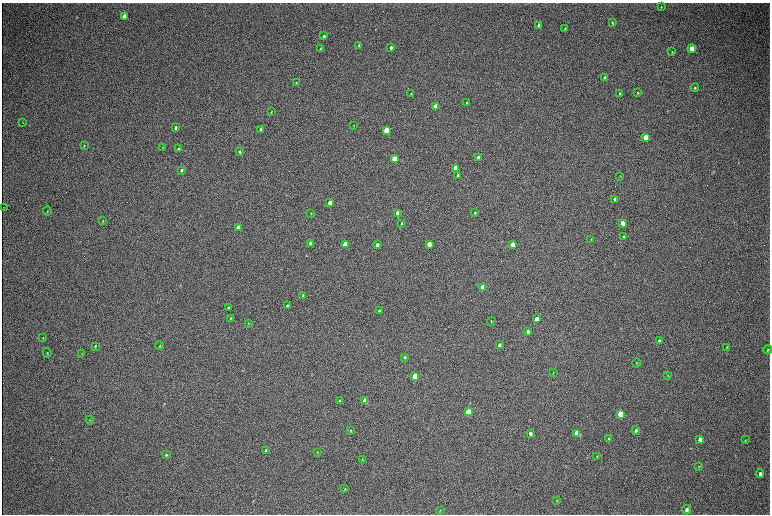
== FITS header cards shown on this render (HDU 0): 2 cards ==
NAXIS1  =                 1536 / length of data axis 1
NAXIS2  =                 1024 / length of data axis 2

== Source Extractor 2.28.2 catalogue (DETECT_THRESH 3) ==
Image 1536 x 1024 px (HDU 0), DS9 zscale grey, zoomed out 1/2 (1 PNG px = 2 x 2 image px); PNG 772 x 516 px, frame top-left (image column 1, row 1023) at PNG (2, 3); each listed source drawn as its Kron ellipse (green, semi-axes under 4 px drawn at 4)
Background 306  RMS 23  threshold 68.2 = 3 sigma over >= 5 px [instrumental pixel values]
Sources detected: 103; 2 cannot appear on this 1/2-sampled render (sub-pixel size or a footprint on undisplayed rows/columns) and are neither listed nor drawn; the other 101 listed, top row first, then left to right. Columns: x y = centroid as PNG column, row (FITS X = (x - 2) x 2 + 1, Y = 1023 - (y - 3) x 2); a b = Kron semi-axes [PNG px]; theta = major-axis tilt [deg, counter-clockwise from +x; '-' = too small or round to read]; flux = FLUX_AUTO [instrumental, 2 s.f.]
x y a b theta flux
661 7 3 2 - 2800
124 16 4 3 - 48000
612 23 3 3 - 4600
539 25 3 3 - 17000
565 29 3 2 - 4800
324 36 3 2 - 5800
359 45 2 2 - 3900
391 47 3 3 - 12000
320 49 4 3 - 3700
691 49 4 3 - 71000
672 52 3 2 - 3400
605 78 3 3 - 19000
296 82 3 2 - 2600
695 88 4 3 - 4900
637 93 3 2 - 3600
411 94 3 2 - 5200
619 94 3 2 - 5400
466 102 3 2 - 2800
435 107 3 3 - 150000
271 112 2 1 - 2600
23 123 2 1 - 1400
353 125 3 2 - 1900
175 128 3 2 - 8200
260 129 3 2 - 6500
386 130 3 3 - 220000
645 137 4 3 - 92000
84 145 4 2 - 2900
163 147 3 2 - 1800
178 149 3 2 - 5400
240 152 3 3 - 5000
478 158 3 3 - 39000
394 159 3 3 - 130000
455 168 3 3 - 71000
182 170 3 2 - 6600
458 175 3 2 - 19000
620 176 3 2 - 1700
615 199 3 3 - 24000
330 203 3 3 - 76000
3 207 3 2 - 1200
47 211 4 2 - 2500
311 213 3 2 - 2500
398 213 3 3 - 68000
475 213 3 2 - 4200
103 221 3 2 - 2600
402 223 3 3 - 5300
622 223 4 3 - 70000
238 228 3 3 - 63000
624 237 3 2 - 7400
591 240 3 2 - 2200
310 243 3 2 - 14000
345 244 3 3 - 190000
429 244 3 3 - 75000
377 245 3 3 - 16000
513 245 4 3 - 92000
483 287 3 3 - 89000
303 295 3 2 - 5000
287 306 3 2 - 9600
228 308 3 2 - 12000
379 311 3 3 - 9800
231 318 3 3 - 3600
536 319 3 3 - 44000
491 321 4 2 - 2600
248 323 4 2 - 3200
528 331 3 3 - 17000
43 338 4 3 - 3500
659 341 4 3 - 7200
499 345 3 2 - 7800
95 346 4 3 - 4300
160 346 4 3 - 3500
727 347 4 2 - 3200
768 350 4 3 - 4300
47 353 5 2 - 3100
82 353 3 3 - 2500
405 357 3 2 - 4000
637 363 5 3 - 3300
553 372 2 2 - 1900
415 376 4 3 - 230000
668 376 3 3 - 2800
340 400 3 3 - 5100
365 401 4 3 - 150000
468 412 4 3 - 330000
620 414 4 3 - 220000
90 420 4 2 - 2200
350 430 3 3 - 4200
636 430 4 3 - 9600
530 433 3 3 - 13000
577 433 4 3 - 170000
609 439 4 3 - 6900
700 439 4 3 - 32000
745 440 3 2 - 2500
266 450 4 3 - 11000
317 452 3 2 - 2100
166 455 3 3 - 5200
597 456 3 3 - 4000
362 459 3 3 - 2300
699 467 3 3 - 3100
760 474 4 3 - 15000
345 489 4 3 - 2700
557 500 3 2 - 2600
440 510 3 2 - 2000
687 510 4 3 - 13000
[2 sub-pixel or undisplayed-footprint detections neither listed nor drawn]